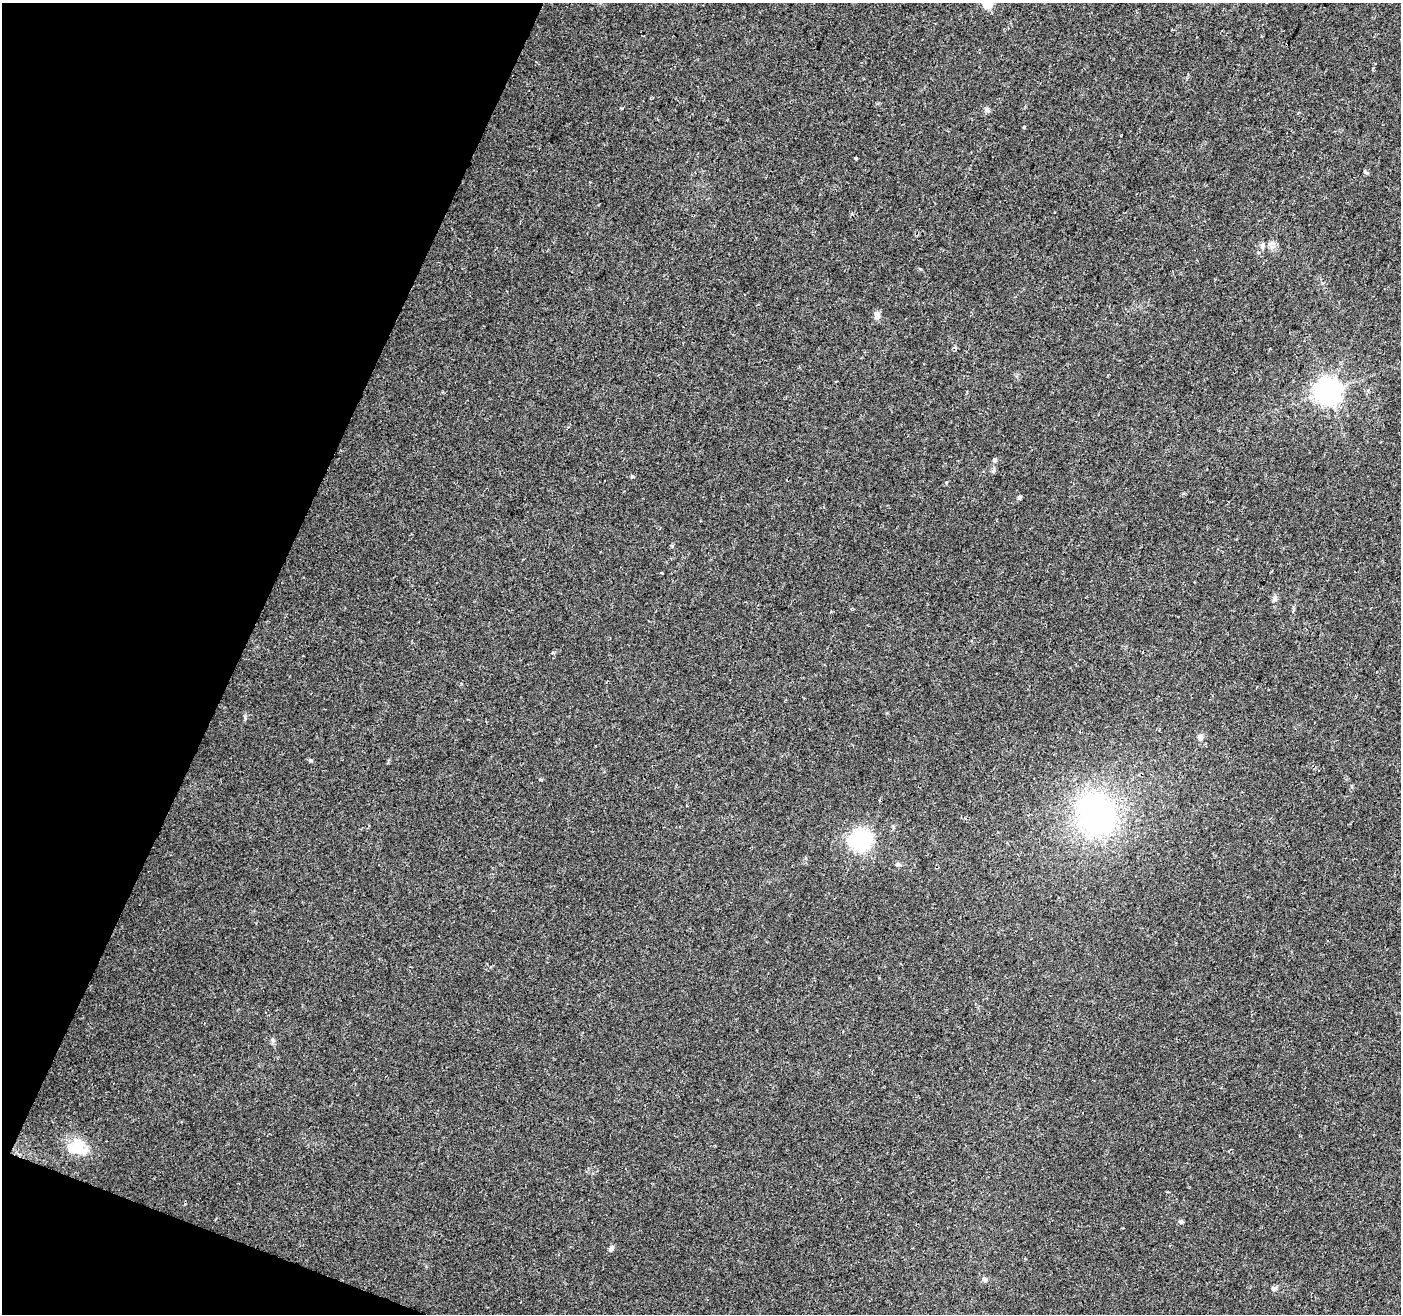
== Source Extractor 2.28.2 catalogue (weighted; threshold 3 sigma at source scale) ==
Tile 9 of 4 x 4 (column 1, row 3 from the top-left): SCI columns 8-1406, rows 1587-2898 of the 5605 x 5730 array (HDU 1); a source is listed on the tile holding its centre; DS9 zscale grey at full resolution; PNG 1403 x 1316 px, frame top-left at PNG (2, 3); no overlay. Shown black and unused: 19% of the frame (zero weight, under 2 of 3 exposures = <1% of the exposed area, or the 3 px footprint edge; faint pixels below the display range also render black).
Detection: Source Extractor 2.28.2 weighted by HDU 2 'WHT'; one run over the whole footprint, this tile lists its part. Background 0.0584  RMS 0.0068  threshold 0.0307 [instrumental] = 3 sigma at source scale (4.5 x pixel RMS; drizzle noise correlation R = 1.50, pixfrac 1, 0.0396/0.0396 arcsec/px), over >= 5 px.
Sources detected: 27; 2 cosmic-ray / hot-pixel residue — not listed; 2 inside a brighter listed object's ellipse — not listed separately; the other 23 listed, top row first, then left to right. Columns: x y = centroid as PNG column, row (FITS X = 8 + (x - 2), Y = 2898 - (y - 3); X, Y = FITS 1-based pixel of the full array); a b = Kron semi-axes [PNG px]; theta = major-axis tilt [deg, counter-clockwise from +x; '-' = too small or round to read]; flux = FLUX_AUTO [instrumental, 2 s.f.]
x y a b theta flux
988 4 5 5 - 33
987 110 8 6 -33 1.7
856 158 3 3 - 1.9
1271 245 12 8 72 3.1
1262 246 8 5 78 1.9
877 316 11 7 84 3
1328 391 8 8 - 690
994 460 5 5 - 1.3
993 471 7 4 71 1.1
632 476 4 3 - 1.8
946 482 3 3 - 3
1019 497 5 4 - 1.5
662 573 3 3 - 2.4
1275 598 8 7 - 2.1
1200 737 8 7 - 3.2
1096 814 45 37 -66 160
861 840 20 18 12 54
273 1040 9 4 -82 1.4
79 1143 34 16 -71 14
1180 1221 7 5 18 1.1
611 1249 7 5 60 2.1
985 1279 7 6 - 2
1273 1288 7 6 - 1.7
Isophote crosses this tile's border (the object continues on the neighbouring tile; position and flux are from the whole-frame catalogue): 1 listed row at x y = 988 4
Unlisted compact peaks at least as high as the median listed source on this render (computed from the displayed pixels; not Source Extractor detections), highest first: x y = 310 761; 245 717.